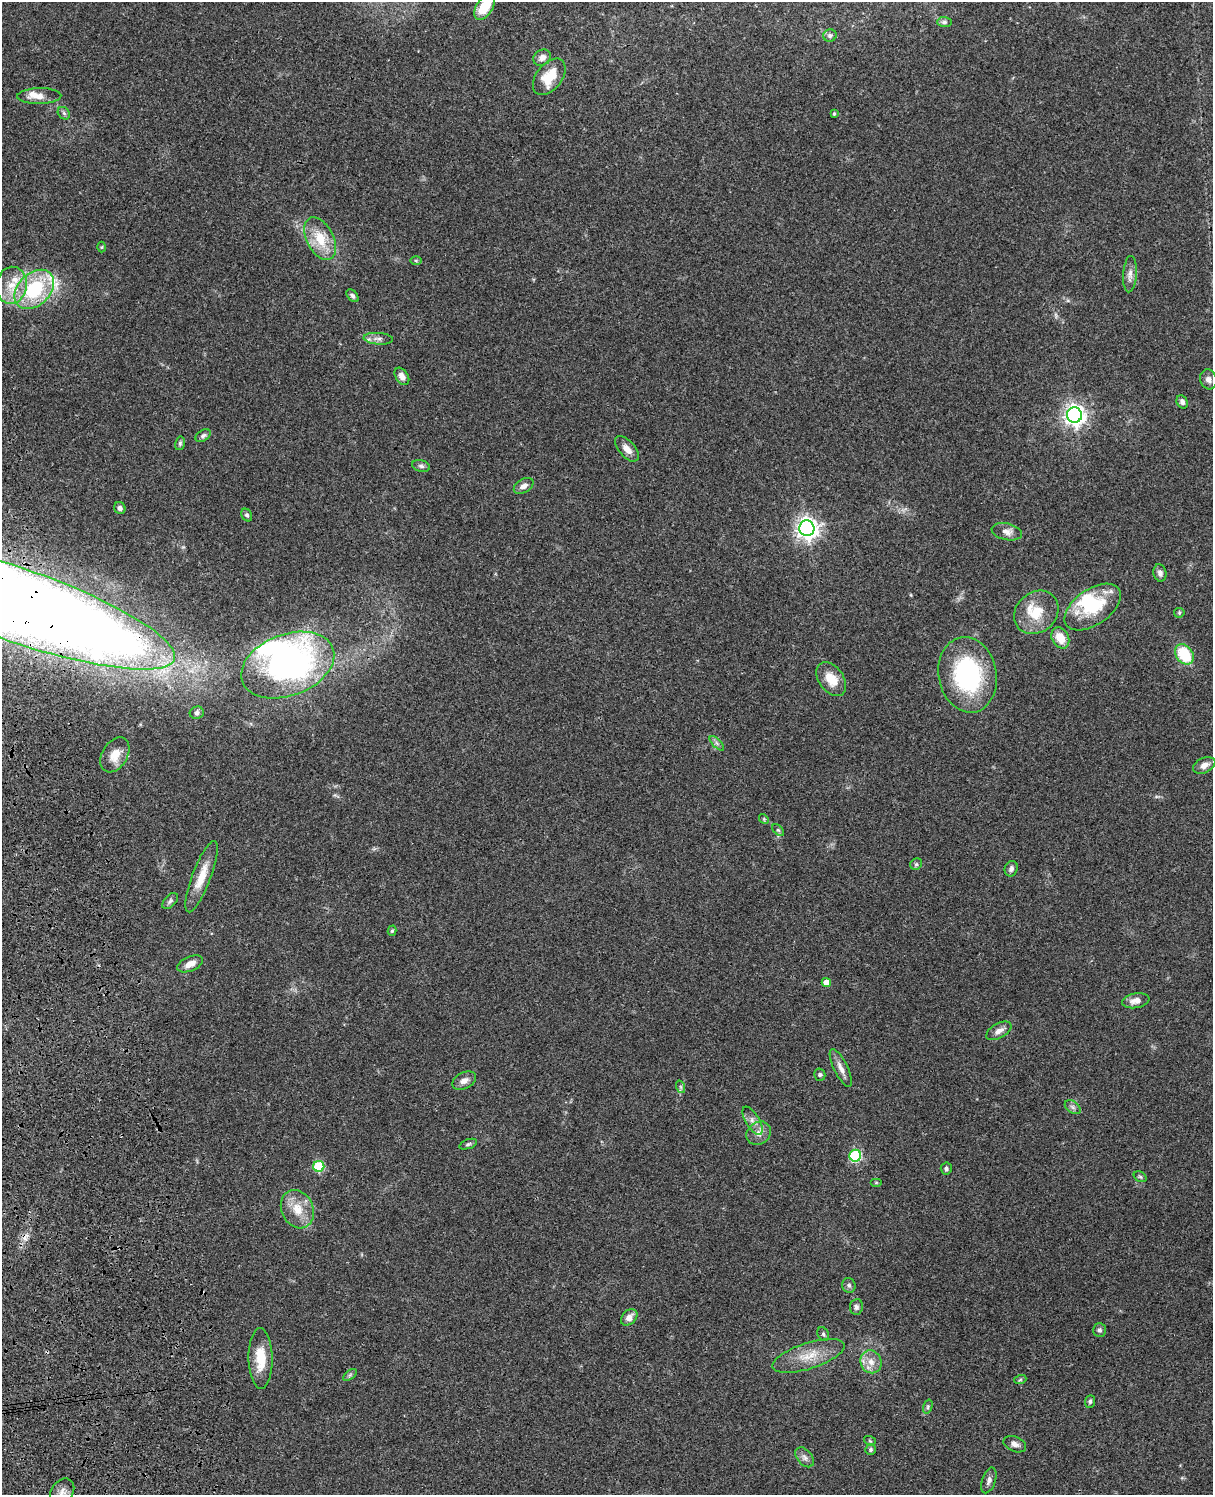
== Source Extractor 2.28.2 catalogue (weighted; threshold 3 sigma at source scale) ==
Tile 7 of 4 x 3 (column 3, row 2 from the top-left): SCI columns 2542-3752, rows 1773-3265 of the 5081 x 4925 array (HDU 1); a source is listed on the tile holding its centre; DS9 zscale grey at full resolution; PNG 1215 x 1497 px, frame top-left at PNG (2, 2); each listed source drawn as its Kron ellipse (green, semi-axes under 4 px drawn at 4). Shown black and unused: <1% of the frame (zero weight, under 3 of 4 exposures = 6% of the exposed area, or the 3 px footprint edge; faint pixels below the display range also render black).
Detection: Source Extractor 2.28.2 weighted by HDU 2 'WHT'; one run over the whole footprint, this tile lists its part. Background 0.0771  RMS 0.0058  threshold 0.026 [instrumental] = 3 sigma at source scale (4.5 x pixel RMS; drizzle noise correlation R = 1.50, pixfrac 1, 0.05/0.05 arcsec/px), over >= 5 px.
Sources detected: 96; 3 inside a brighter object's white glare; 1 cosmic-ray / hot-pixel residue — neither listed nor drawn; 6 inside a brighter listed object's ellipse — not listed separately; the other 86 listed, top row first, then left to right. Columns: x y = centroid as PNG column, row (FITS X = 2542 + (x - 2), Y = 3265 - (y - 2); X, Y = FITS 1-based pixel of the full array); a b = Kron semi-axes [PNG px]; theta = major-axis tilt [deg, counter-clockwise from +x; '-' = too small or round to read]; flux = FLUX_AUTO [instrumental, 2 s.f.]
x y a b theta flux
485 7 14 8 56 15
944 22 7 5 0 1.4
830 35 6 6 - 1.8
542 58 9 7 30 3.2
549 77 21 13 52 16
39 96 22 8 1 5.6
64 113 7 5 -47 1.2
834 114 3 3 - 0.79
320 239 23 13 -63 15
102 247 5 3 - 0.57
416 261 5 4 - 0.68
1130 274 18 7 86 3.6
11 285 18 15 82 12
34 289 23 16 44 39
352 296 7 4 -50 1.3
378 339 14 6 -4 2.6
402 376 9 6 -57 3.5
1208 379 10 8 -72 2.7
1182 402 7 5 -64 1.7
1074 415 7 7 - 350
203 436 8 5 32 1.4
180 443 7 5 76 0.95
627 449 15 8 -49 4.2
421 466 9 5 -15 1.5
524 486 11 6 30 2.8
120 508 6 5 - 1.6
247 515 7 5 -59 1.2
807 528 8 7 - 370
1007 532 15 8 -12 3.7
1160 573 9 6 -76 2.2
11 603 173 37 -19 2100
1093 607 32 17 35 29
1036 612 24 20 42 15
1179 613 5 5 - 0.73
1060 638 11 8 -62 8.7
1184 654 11 8 -55 23
288 665 48 30 20 170
968 675 38 29 -79 70
831 679 19 12 -54 10
197 713 7 6 - 1.5
717 743 9 3 -45 1.2
115 755 19 12 59 8.3
1204 765 12 7 25 3.5
764 819 5 4 - 0.67
778 830 7 4 -44 0.91
916 864 6 5 - 1
1011 869 8 6 70 2
201 877 38 9 69 11
170 901 9 5 46 1.5
392 931 5 4 - 0.92
190 964 13 7 23 5.2
826 983 4 4 - 5.4
1136 1001 14 7 10 4.3
999 1031 14 7 29 3.3
841 1068 20 7 -64 4.2
820 1075 6 5 - 0.99
464 1081 12 8 27 3.3
681 1087 6 4 -71 0.95
1073 1107 9 5 -36 1.7
752 1121 16 7 -59 3.5
759 1133 13 11 37 4.3
468 1144 9 4 19 1.1
855 1156 6 6 - 61
319 1166 5 5 - 38
946 1168 6 5 - 1.2
1140 1177 7 5 -30 0.94
876 1182 6 4 0 0.57
297 1209 20 16 -64 11
849 1285 7 6 - 1.5
856 1307 8 6 83 1.8
629 1317 9 7 45 3.3
1099 1330 7 6 - 1.6
823 1334 7 5 -62 1.1
808 1356 38 13 18 14
261 1358 30 12 -89 14
871 1362 11 10 - 5.4
350 1375 8 4 37 1.1
1020 1380 6 4 19 0.76
1090 1401 6 5 - 1.2
928 1407 7 4 73 0.89
870 1441 6 3 -19 0.66
1015 1444 12 7 -23 2.9
871 1450 5 5 - 1.1
805 1457 11 7 -49 2.5
989 1480 13 6 71 2.6
62 1492 14 11 55 4.7
Overlapping masked pixels (flux is a lower limit): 1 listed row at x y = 11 603
Isophote crosses this tile's border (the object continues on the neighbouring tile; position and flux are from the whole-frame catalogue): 3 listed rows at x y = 485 7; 11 603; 62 1492